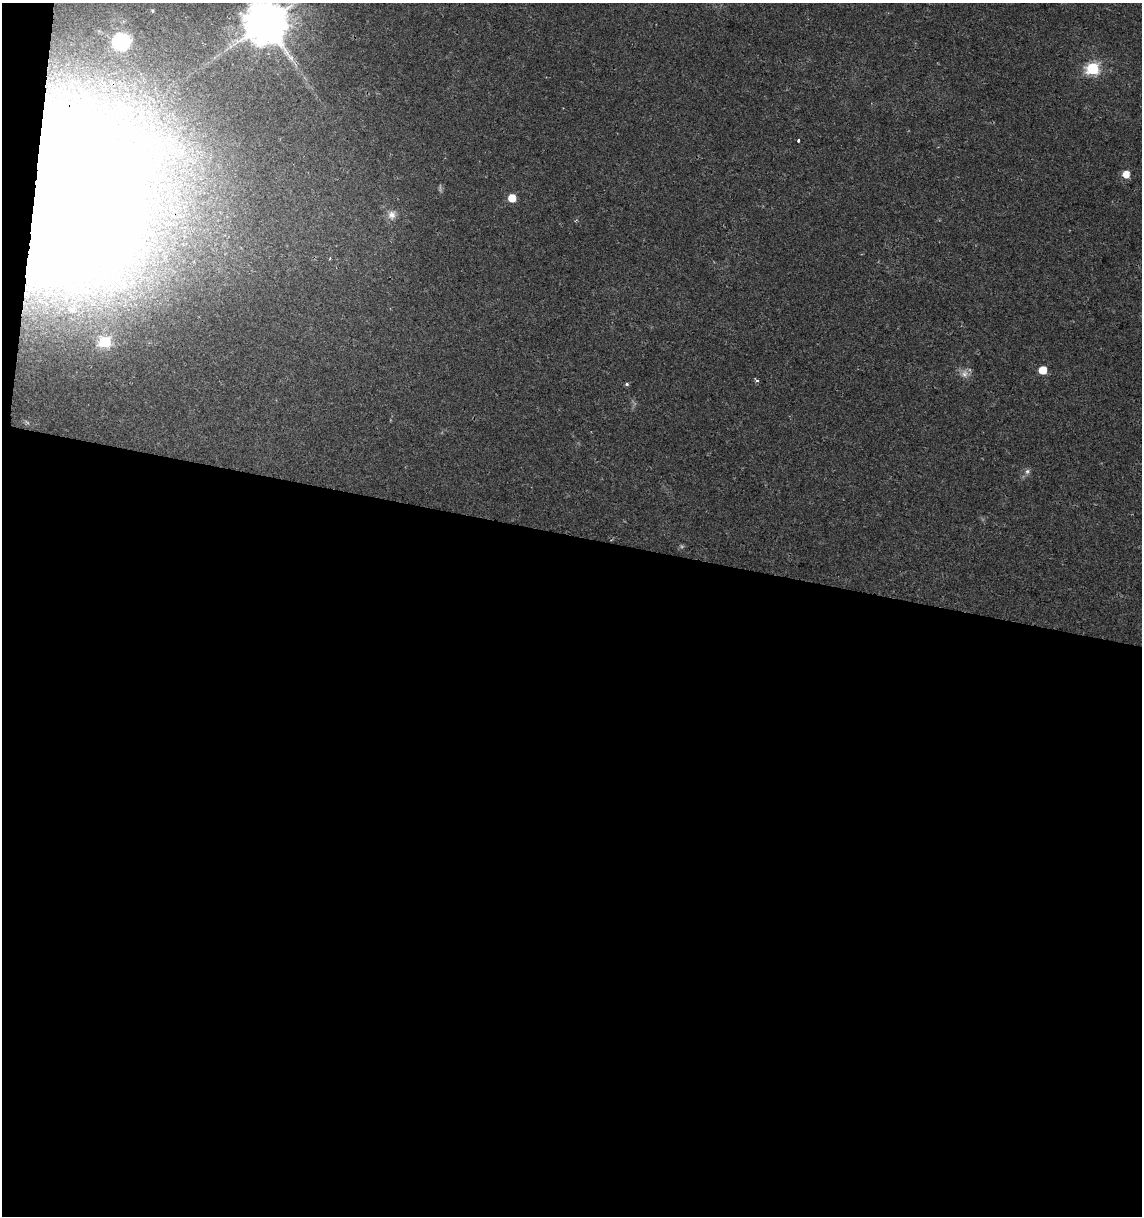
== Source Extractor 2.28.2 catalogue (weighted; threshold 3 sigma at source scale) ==
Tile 13 of 4 x 4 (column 1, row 4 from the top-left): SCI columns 286-1425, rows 1-1214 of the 5073 x 4864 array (HDU 1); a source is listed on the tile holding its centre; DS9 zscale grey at full resolution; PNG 1144 x 1218 px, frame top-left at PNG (2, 3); no overlay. Shown black and unused: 57% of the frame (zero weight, under 2 of 3 exposures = <1% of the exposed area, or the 3 px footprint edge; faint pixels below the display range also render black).
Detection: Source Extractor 2.28.2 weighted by HDU 2 'WHT'; one run over the whole footprint, this tile lists its part. Background 0.0204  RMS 0.0027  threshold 0.0122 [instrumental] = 3 sigma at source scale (4.5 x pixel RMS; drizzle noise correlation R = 1.50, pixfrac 1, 0.0396/0.0396 arcsec/px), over >= 5 px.
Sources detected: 20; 2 too faint to see at this stretch — not listed; the other 18 listed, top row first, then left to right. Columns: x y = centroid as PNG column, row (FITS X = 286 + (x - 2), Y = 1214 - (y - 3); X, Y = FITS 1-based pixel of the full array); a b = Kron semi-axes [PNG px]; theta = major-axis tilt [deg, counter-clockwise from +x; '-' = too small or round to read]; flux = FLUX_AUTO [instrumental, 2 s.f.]
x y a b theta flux
153 10 5 4 - 0.36
266 22 12 12 - 1300
121 41 10 10 - 32
230 46 7 4 -72 0.66
1092 68 6 6 - 38
798 140 3 3 - 0.9
1126 174 6 5 - 3.9
512 198 6 5 - 5.5
70 201 66 60 86 1900
392 215 12 10 72 2
330 258 4 3 - 0.24
73 309 6 6 - 0.73
105 342 6 6 - 24
1043 370 5 5 - 6.8
964 373 11 11 - 1.8
757 380 5 4 - 0.49
627 384 5 4 - 0.42
1027 471 7 7 - 0.89
Overlapping masked pixels (flux is a lower limit): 1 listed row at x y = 70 201
Isophote crosses this tile's border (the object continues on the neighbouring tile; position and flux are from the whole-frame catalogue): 1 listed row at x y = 266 22